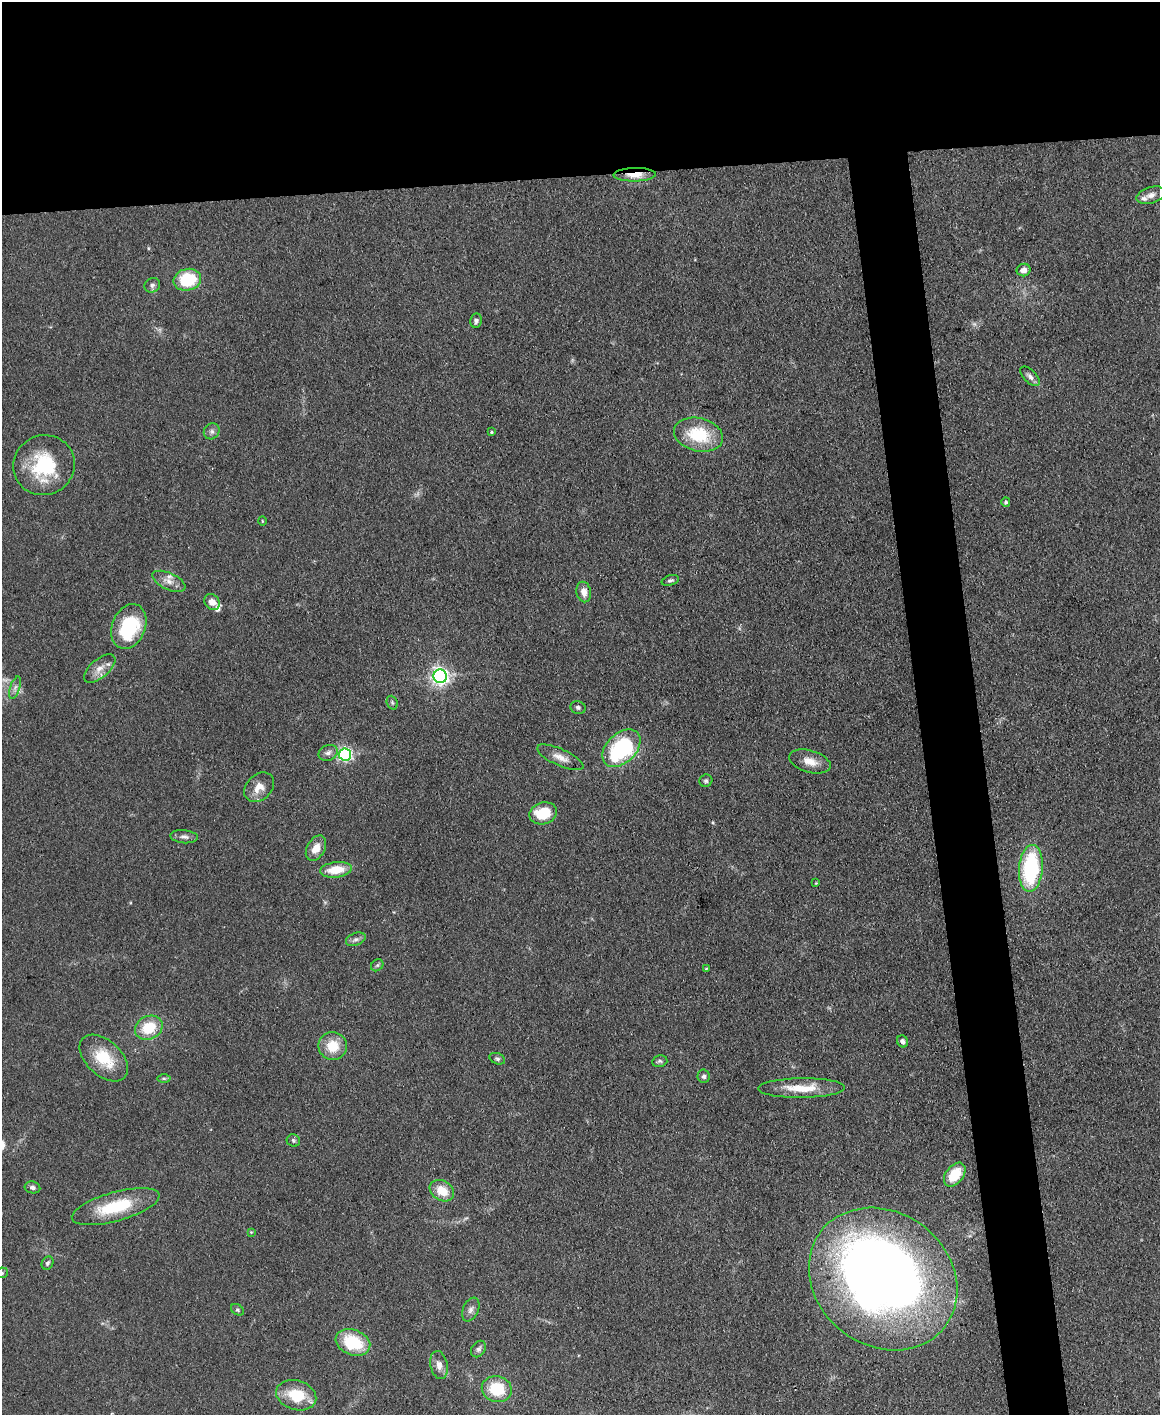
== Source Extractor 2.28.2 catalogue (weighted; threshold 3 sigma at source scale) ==
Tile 2 of 4 x 3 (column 2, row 1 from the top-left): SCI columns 1159-2316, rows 3070-4482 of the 4631 x 4616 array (HDU 1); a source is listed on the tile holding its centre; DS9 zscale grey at full resolution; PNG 1162 x 1417 px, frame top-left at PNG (2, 2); each listed source drawn as its Kron ellipse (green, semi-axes under 4 px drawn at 4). Shown black and unused: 17% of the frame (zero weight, under 3 of 4 exposures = <1% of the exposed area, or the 3 px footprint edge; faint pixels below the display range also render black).
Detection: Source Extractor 2.28.2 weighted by HDU 2 'WHT'; one run over the whole footprint, this tile lists its part. Background 0.133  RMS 0.0076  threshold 0.0342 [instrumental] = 3 sigma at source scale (4.5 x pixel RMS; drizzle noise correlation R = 1.50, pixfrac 1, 0.05/0.05 arcsec/px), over >= 5 px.
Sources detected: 71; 2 too faint to see at this stretch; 2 inside a brighter object's white glare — neither listed nor drawn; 3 inside a brighter listed object's ellipse — not listed separately; the other 64 listed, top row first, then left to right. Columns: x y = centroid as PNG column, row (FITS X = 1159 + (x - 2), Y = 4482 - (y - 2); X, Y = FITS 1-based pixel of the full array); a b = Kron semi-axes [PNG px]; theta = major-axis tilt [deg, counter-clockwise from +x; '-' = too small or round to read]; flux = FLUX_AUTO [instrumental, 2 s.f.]
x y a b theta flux
635 175 21 6 1 9.8
1151 195 15 8 16 4.7
1024 270 7 6 - 4.6
187 280 14 11 13 38
152 285 8 7 - 2.3
476 320 7 6 - 2.5
1030 376 12 6 -45 3.2
212 431 8 7 - 2.7
491 432 4 3 - 0.91
698 435 25 16 -13 36
44 465 31 29 23 49
1006 502 4 4 - 1.9
262 521 5 3 - 0.61
670 580 9 5 16 1.8
169 581 18 8 -25 6.2
584 592 10 7 -79 5.8
212 602 9 7 -42 6.3
129 626 23 16 68 51
100 669 19 9 40 7.5
440 676 6 6 - 350
15 688 11 5 72 3
392 703 7 5 -70 1.5
578 707 8 6 -17 1.9
621 748 22 14 44 92
328 753 10 7 24 3.4
345 754 6 6 - 180
560 757 25 8 -24 8.1
810 761 21 11 -16 9.7
706 781 6 6 - 1.6
259 787 17 12 44 9.4
543 813 14 11 19 25
184 837 14 6 -5 3.4
316 848 13 9 60 8.5
1031 868 23 12 85 81
336 870 16 7 7 18
816 883 3 3 - 0.55
356 939 10 6 21 2.7
377 965 7 5 44 1.4
706 968 4 3 - 0.81
149 1028 14 11 26 24
902 1041 6 5 - 3
333 1046 14 14 - 17
104 1058 29 17 -43 28
497 1059 8 5 -23 1.7
660 1061 8 5 13 1.8
704 1076 6 6 - 1.8
164 1078 6 4 -1 1.2
801 1088 43 10 1 21
293 1141 7 6 - 1.6
955 1175 13 8 52 21
32 1187 8 6 -10 2.3
442 1191 13 9 -32 14
116 1207 45 14 15 38
251 1232 4 4 - 0.67
48 1263 7 5 59 1.8
2 1273 6 5 - 1.4
883 1279 78 66 -38 870
237 1310 7 5 -35 1.4
471 1310 12 8 66 3.9
353 1342 18 12 -20 36
478 1349 9 6 54 2.7
439 1365 14 8 -79 5.8
497 1389 15 13 -14 28
296 1395 20 14 -16 26
Overlapping masked pixels (flux is a lower limit): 1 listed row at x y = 635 175
Isophote crosses this tile's border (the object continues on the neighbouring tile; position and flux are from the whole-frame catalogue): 1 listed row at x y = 2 1273